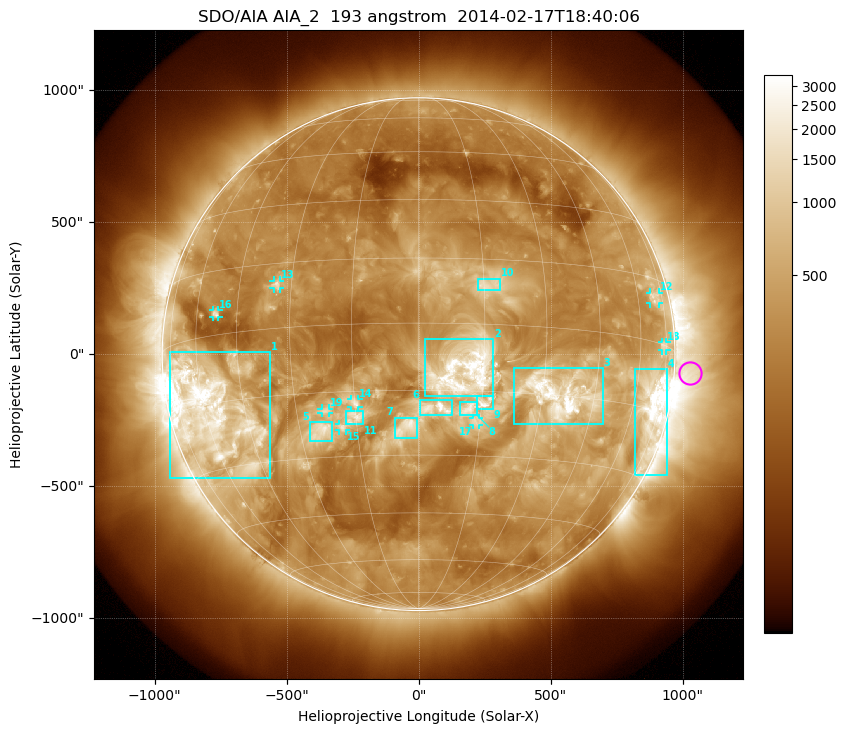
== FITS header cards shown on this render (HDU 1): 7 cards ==
TELESCOP= 'SDO/AIA'
INSTRUME= 'AIA_2'
WAVELNTH=                  193
WAVEUNIT= 'angstrom'
DATE-OBS= '2014-02-17T18:40:06.84'
CTYPE1  = 'HPLN-TAN'
CTYPE2  = 'HPLT-TAN'

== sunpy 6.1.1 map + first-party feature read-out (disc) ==
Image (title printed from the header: SDO/AIA AIA_2  193 angstrom  2014-02-17T18:40:06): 1024 x 1024 px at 2.4 arcsec/px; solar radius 971 arcsec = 405 px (full disc in frame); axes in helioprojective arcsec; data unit not stated in the header (colour bar unlabelled)
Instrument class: DISC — disc imager (sunpy class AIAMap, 193 A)
Bright regions (active regions / flare kernels): reference = the median radial profile (limb darkening/brightening removed); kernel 9 px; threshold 5 sigma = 741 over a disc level ~282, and >= 1.15x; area >= 12 px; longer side >= 10 px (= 24 arcsec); searched inside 0.97 R_sun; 19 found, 19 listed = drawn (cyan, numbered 1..; 8 of them under ~33 arcsec drawn as corner ticks so the feature stays visible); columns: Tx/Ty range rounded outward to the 5 arcsec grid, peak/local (2 s.f.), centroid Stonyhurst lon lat
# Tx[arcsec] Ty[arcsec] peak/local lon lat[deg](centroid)
1 -940..-565 -470..10 13 -58 -17
2 25..285 -160..60 8.1 +10 -11
3 360..700 -265..-50 18 +35 -15
4 820..940 -455..-55 16 +70 -14
5 -415..-325 -330..-255 6.4 -25 -24
6 5..125 -230..-175 6.1 +4 -19
7 -90..-5 -320..-240 5 -3 -23
8 155..220 -230..-180 4.9 +12 -19
9 220..280 -210..-155 5.7 +16 -18
10 225..310 240..285 3.5 +16 +9
11 -275..-210 -270..-215 4 -15 -21
12 875..910 190..235 4.1 +69 +10
13 -550..-525 250..280 5.7 -34 +10
14 -255..-225 -200..-170 3.5 -15 -18
15 -300..-275 -290..-265 3.9 -19 -23
16 -780..-755 140..165 5.9 -52 +5
17 205..230 -270..-240 2.9 +14 -22
18 920..940 15..45 3.9 +73 +0
19 -370..-340 -225..-205 3.5 -22 -19
Off-limb structures (1.02-1.3 R_sun): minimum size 162 px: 2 found; the strongest spans PA ~225..300 deg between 1.02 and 1.3 R_sun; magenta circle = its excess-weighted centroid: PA ~265 deg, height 1.06 R_sun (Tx ~1030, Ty ~-75 arcsec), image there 4.7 x the reference